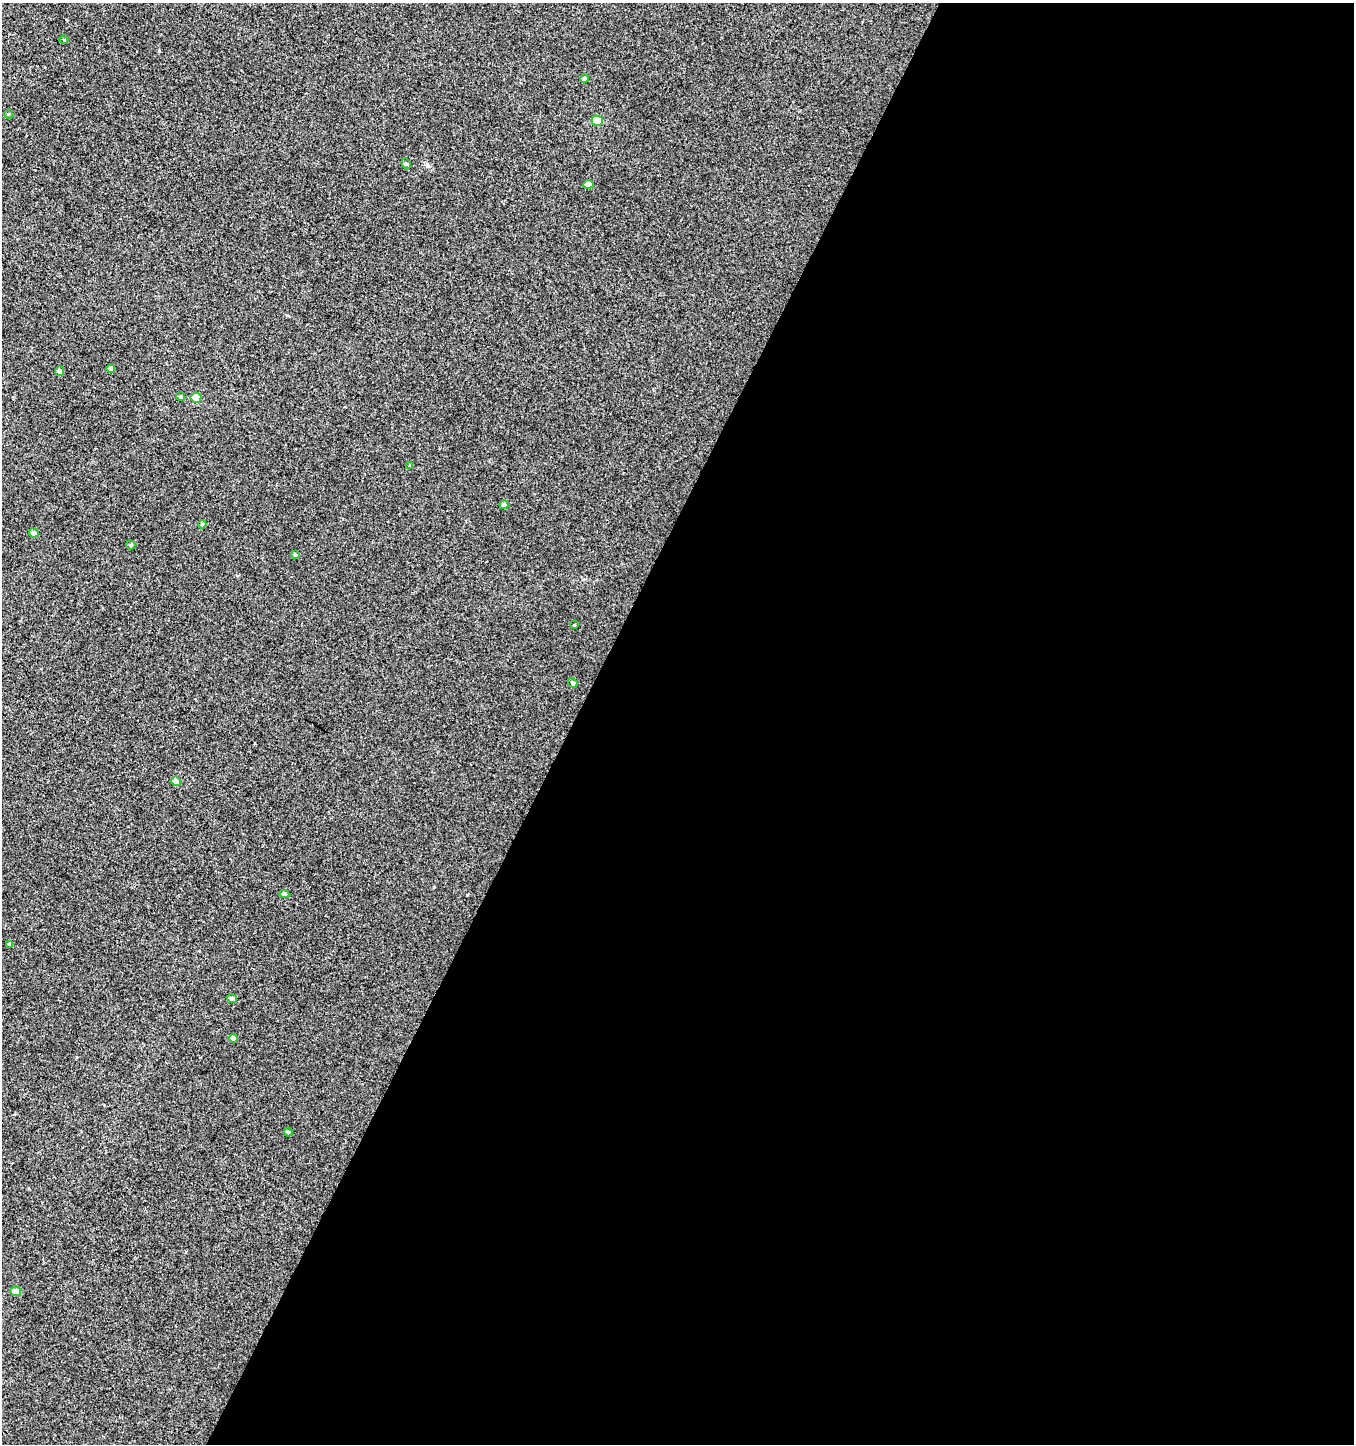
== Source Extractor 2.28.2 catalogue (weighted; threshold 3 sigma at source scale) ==
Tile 12 of 4 x 4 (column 4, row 3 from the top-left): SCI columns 4321-5672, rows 1444-2885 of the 5869 x 5776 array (HDU 1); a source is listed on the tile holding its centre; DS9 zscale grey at full resolution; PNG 1356 x 1446 px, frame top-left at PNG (2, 3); each listed source drawn as its Kron ellipse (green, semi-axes under 4 px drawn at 4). Shown black and unused: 58% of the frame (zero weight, under 3 of 4 exposures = <1% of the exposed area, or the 3 px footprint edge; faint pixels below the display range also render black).
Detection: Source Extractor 2.28.2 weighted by HDU 2 'WHT'; one run over the whole footprint, this tile lists its part. Background 0.00105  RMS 0.0035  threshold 0.0159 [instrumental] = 3 sigma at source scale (4.5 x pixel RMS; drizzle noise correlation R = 1.50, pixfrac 1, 0.0396/0.0396 arcsec/px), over >= 5 px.
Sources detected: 25; all 25 listed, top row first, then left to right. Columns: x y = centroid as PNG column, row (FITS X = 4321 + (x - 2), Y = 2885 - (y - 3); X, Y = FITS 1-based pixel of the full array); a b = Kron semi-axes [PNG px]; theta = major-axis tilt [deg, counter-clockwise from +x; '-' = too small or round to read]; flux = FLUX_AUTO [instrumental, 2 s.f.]
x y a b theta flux
64 40 4 3 - 0.28
584 78 4 4 - 0.81
9 114 4 3 - 0.32
597 121 5 5 - 14
406 164 5 4 - 0.51
588 184 5 4 - 2
111 369 4 4 - 1.6
59 371 5 4 - 0.94
181 397 4 4 - 0.62
196 398 5 5 - 9.8
410 466 4 3 - 0.44
504 505 4 4 - 1.6
202 524 4 4 - 0.51
34 533 5 4 - 1.3
131 545 4 3 - 0.56
295 555 4 3 - 0.5
574 625 2 2 - 0.26
573 683 5 4 - 0.58
176 781 5 4 - 1.9
284 894 5 4 - 1.8
10 944 4 4 - 1.2
232 999 5 4 - 1.4
233 1038 4 4 - 1.8
288 1132 4 4 - 0.45
16 1291 5 4 - 3.3
Unlisted compact peaks at least as high as the median listed source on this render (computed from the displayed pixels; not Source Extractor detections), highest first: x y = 427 165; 467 895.